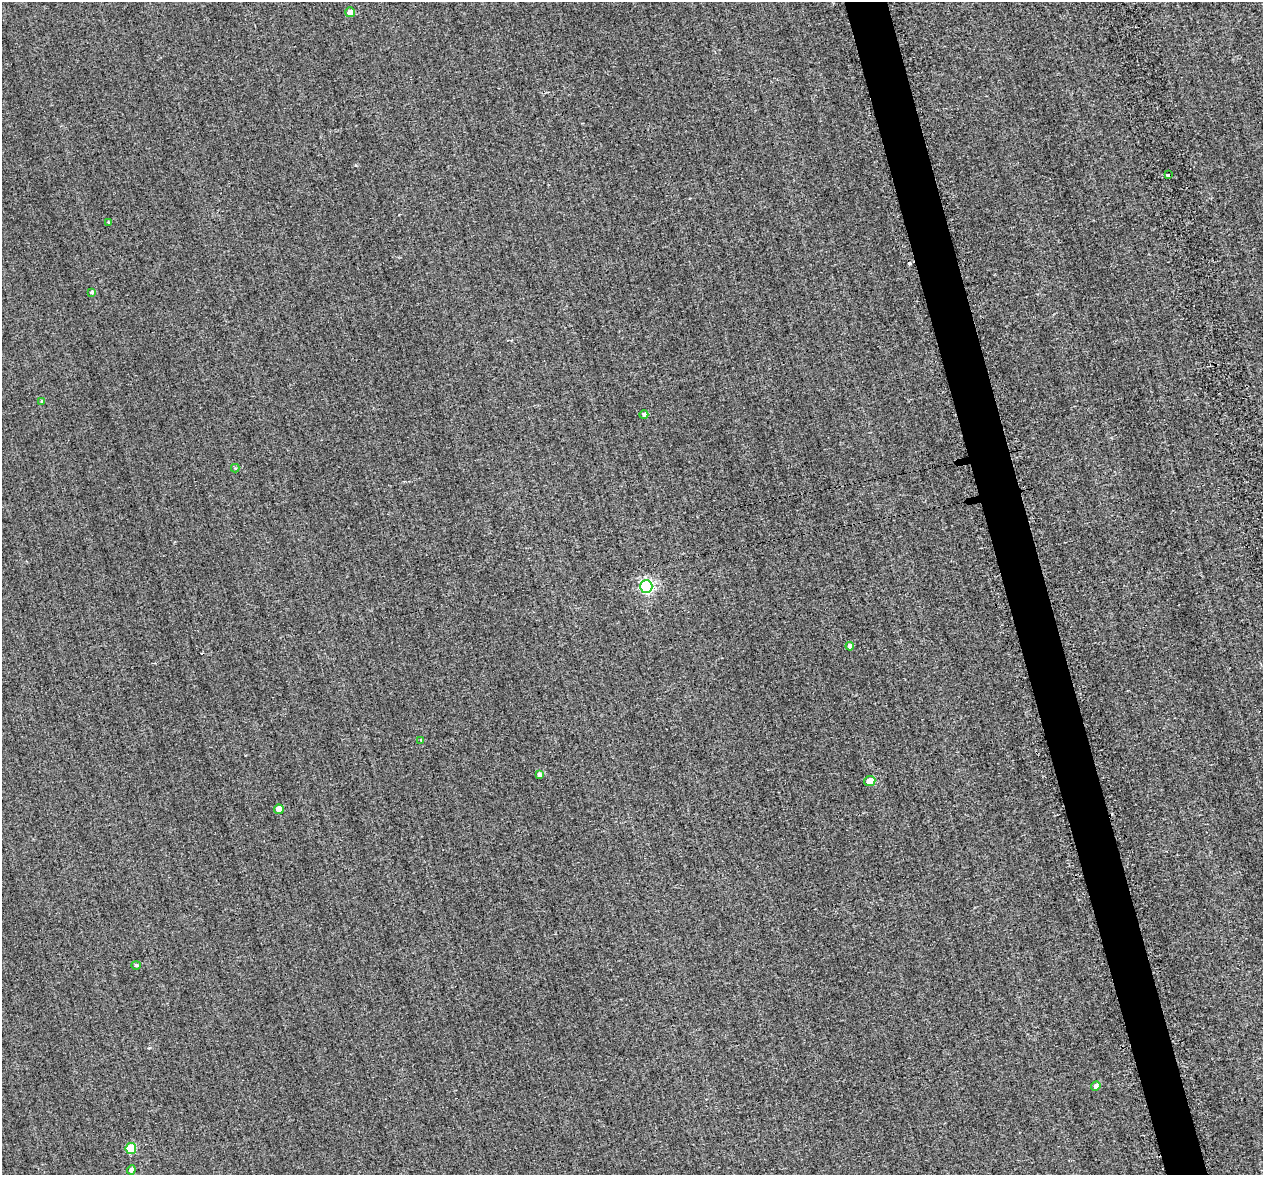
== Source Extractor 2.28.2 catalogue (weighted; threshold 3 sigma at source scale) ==
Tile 6 of 4 x 4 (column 2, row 2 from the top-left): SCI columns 1330-2590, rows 2836-4008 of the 5399 x 5373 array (HDU 1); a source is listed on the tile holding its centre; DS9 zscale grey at full resolution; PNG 1265 x 1177 px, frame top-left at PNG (2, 2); each listed source drawn as its Kron ellipse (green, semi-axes under 4 px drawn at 4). Shown black and unused: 3% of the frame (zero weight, under 2 of 3 exposures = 12% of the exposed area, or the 3 px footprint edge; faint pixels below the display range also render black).
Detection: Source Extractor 2.28.2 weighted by HDU 2 'WHT'; one run over the whole footprint, this tile lists its part. Background 0.287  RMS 3.4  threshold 15.4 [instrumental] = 3 sigma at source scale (4.5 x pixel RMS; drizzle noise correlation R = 1.50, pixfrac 1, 0.05/0.05 arcsec/px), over >= 5 px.
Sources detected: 19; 2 cosmic-ray / hot-pixel residue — neither listed nor drawn; the other 17 listed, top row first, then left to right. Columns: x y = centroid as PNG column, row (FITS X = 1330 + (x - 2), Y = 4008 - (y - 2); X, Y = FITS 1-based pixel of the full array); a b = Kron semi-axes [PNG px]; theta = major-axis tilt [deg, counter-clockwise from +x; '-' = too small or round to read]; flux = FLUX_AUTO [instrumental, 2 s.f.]
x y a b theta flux
350 12 5 5 - 3400
1168 175 4 3 - 1600
108 222 3 3 - 320
92 292 4 4 - 650
42 401 4 4 - 350
644 415 4 4 - 1100
235 468 4 4 - 280
646 586 6 6 - 58000
850 646 4 4 - 1700
421 740 4 3 - 340
539 774 4 4 - 990
870 781 6 5 - 4200
279 809 5 4 - 3700
136 965 4 3 - 590
1096 1086 5 4 - 1800
131 1148 5 5 - 12000
131 1170 4 4 - 1300